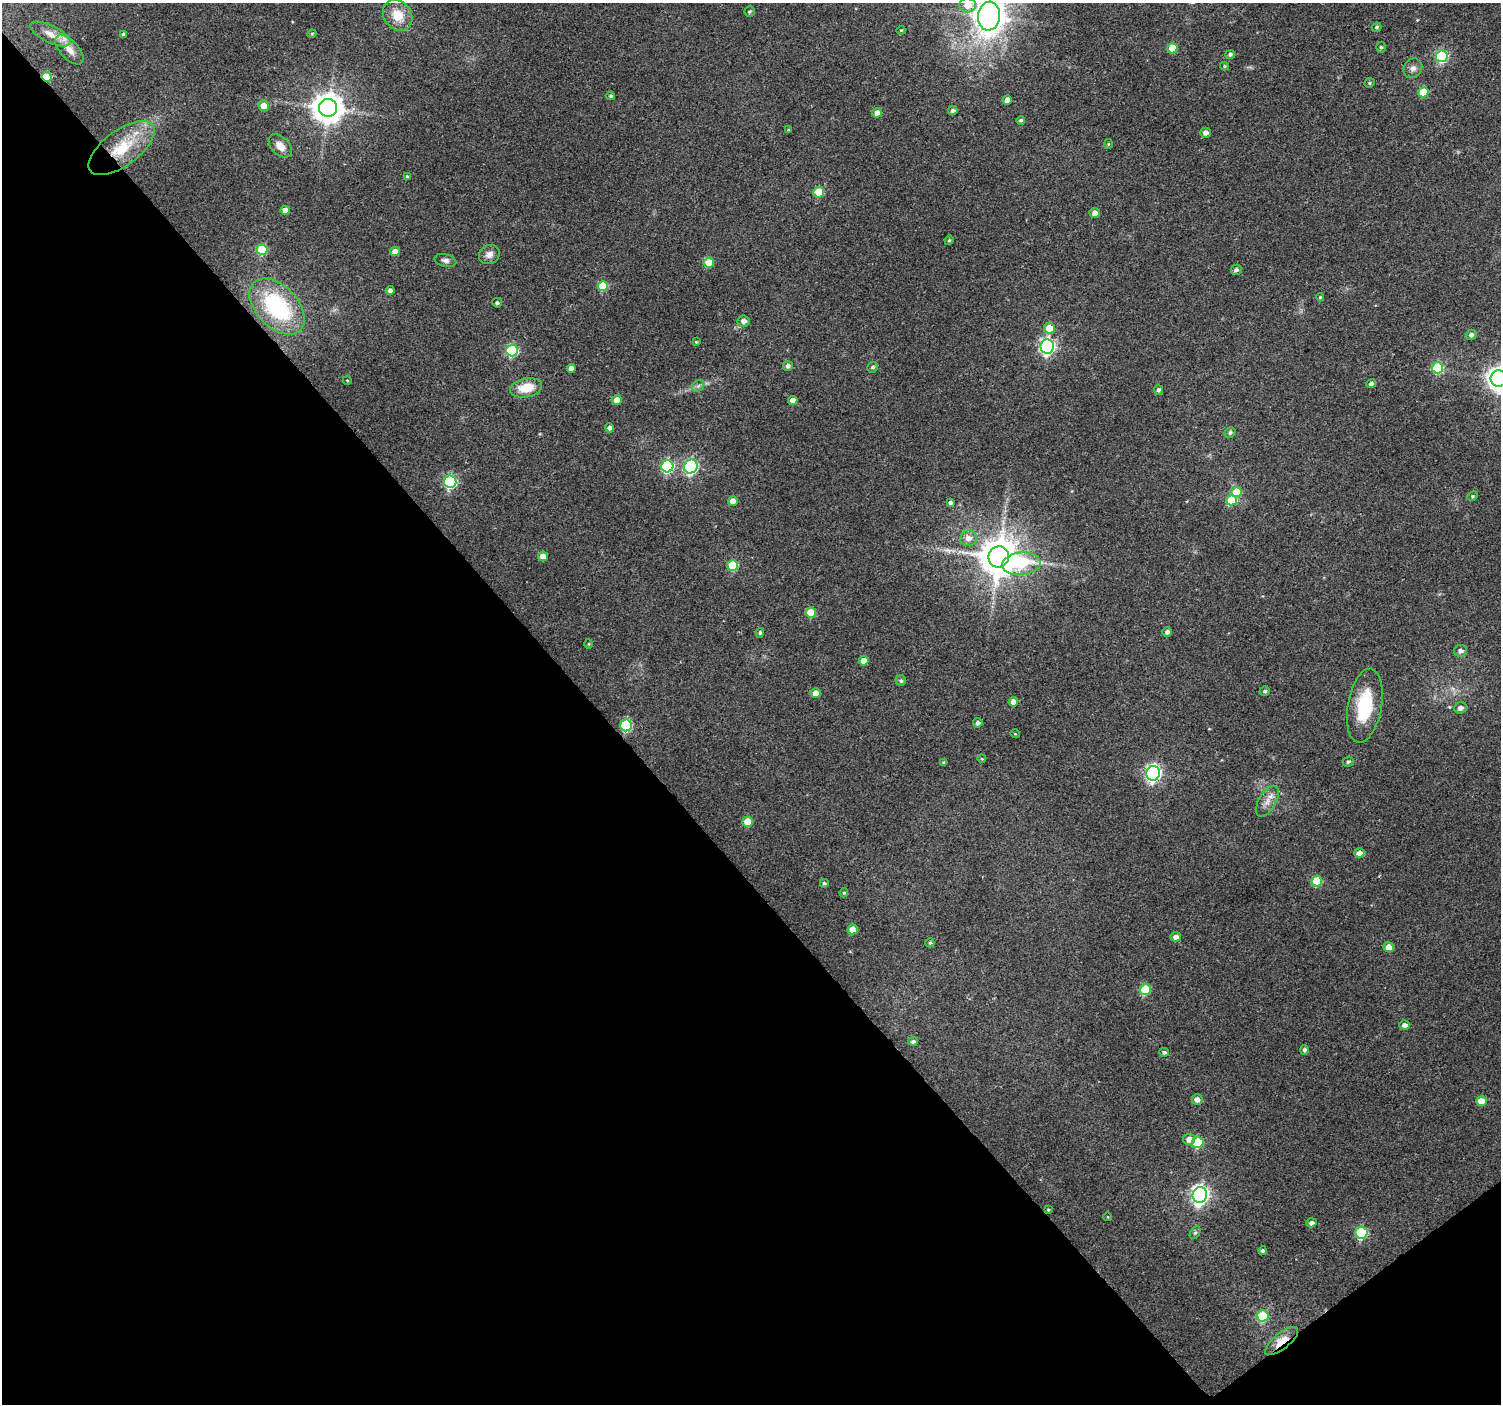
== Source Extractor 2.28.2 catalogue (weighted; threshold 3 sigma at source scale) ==
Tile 14 of 4 x 4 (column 2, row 4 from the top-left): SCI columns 1502-3000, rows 204-1605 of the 5997 x 5948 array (HDU 1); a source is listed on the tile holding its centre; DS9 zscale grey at full resolution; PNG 1503 x 1406 px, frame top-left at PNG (2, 3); each listed source drawn as its Kron ellipse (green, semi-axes under 4 px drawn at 4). Shown black and unused: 41% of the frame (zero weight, under 2 of 3 exposures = <1% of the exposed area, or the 3 px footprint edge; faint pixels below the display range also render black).
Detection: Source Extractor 2.28.2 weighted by HDU 2 'WHT'; one run over the whole footprint, this tile lists its part. Background 0.0622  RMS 0.0073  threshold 0.0327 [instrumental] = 3 sigma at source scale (4.5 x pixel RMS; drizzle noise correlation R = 1.50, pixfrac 1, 0.0396/0.0396 arcsec/px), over >= 5 px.
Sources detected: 127; all 127 listed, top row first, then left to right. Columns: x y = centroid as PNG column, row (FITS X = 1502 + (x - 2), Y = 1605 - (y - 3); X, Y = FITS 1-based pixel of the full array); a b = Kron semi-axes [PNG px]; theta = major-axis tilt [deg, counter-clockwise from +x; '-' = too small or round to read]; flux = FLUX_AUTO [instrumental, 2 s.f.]
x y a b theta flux
968 5 8 7 - 10
749 11 5 5 - 1.1
398 15 17 13 -53 15
989 16 14 11 82 720
1377 27 5 4 - 1.2
901 30 4 3 - 0.66
50 34 22 8 -26 8.8
123 34 3 3 - 1.6
312 34 4 4 - 0.78
1381 47 5 5 - 1.1
1172 48 5 5 - 20
69 50 18 9 -48 8.3
1230 54 5 4 - 1.8
1442 56 6 5 - 78
1224 66 4 4 - 0.85
1413 68 10 9 - 3.5
47 77 5 4 - 23
1370 83 5 4 - 0.98
1423 92 5 5 - 23
611 96 4 4 - 1.6
1007 100 4 4 - 5.2
264 106 5 5 - 8.7
328 108 9 9 - 1200
953 111 5 4 - 2.1
877 113 5 5 - 3.9
1021 120 4 4 - 1.2
788 130 4 3 - 0.73
1205 133 5 5 - 3.7
1108 144 5 4 - 0.86
280 146 14 9 -44 6.7
122 148 39 17 36 36
407 177 4 4 - 1.7
819 192 5 5 - 22
285 210 5 4 - 6.3
1095 213 5 5 - 5.1
949 240 5 4 - 0.94
262 250 5 5 - 34
395 252 5 4 - 6.2
489 254 11 9 28 4.4
445 260 11 6 -14 2.7
709 263 5 5 - 21
1236 270 5 5 - 2.1
603 286 5 5 - 27
390 290 4 4 - 2.4
1320 297 4 4 - 0.88
497 303 5 4 - 1.6
277 306 33 20 -46 75
744 321 6 6 - 3.8
1049 328 5 5 - 14
1471 335 5 5 - 2.6
696 342 4 4 - 0.63
1047 346 7 6 - 190
512 351 6 6 - 72
788 366 5 5 - 2.4
873 367 5 5 - 1.5
571 368 4 4 - 4.4
1437 368 5 5 - 48
1499 378 8 8 - 610
347 380 4 3 - 0.57
1371 384 5 4 - 2
698 386 7 5 44 1.7
526 388 16 9 11 15
1158 390 5 4 - 1.8
617 400 5 5 - 8.2
793 400 5 4 - 6.5
610 428 4 4 - 2.6
1230 433 5 5 - 1.6
667 466 6 6 - 87
691 466 7 6 - 130
450 482 6 6 - 92
1237 492 5 5 - 23
1472 496 5 4 - 1.1
1232 500 5 5 - 25
733 501 5 4 - 6.1
950 503 4 4 - 2
968 538 8 7 - 5.8
543 556 5 5 - 9.6
999 557 10 10 - 2400
1021 564 19 11 6 42
733 565 5 5 - 31
811 613 5 5 - 18
1167 632 5 5 - 2.3
760 633 5 4 - 1.3
589 644 5 3 - 0.65
1460 651 6 6 - 2.8
864 661 5 4 - 7.8
901 681 5 5 - 1.5
1265 691 5 4 - 1.3
816 693 5 5 - 5.9
1013 702 5 4 - 5.5
1365 706 37 17 80 37
1460 708 6 5 - 2.9
978 723 5 4 - 2.3
626 725 6 5 - 64
1015 734 5 3 - 0.54
982 759 4 3 - 0.72
944 762 4 4 - 1.1
1348 762 5 5 - 1.3
1153 773 7 7 - 200
1267 801 17 8 60 6.5
748 822 5 5 - 15
1359 853 5 5 - 4.3
1317 881 5 5 - 27
824 883 4 4 - 1.1
844 893 5 4 - 0.9
853 929 5 5 - 11
1176 937 5 4 - 4.4
930 943 4 4 - 1.1
1389 947 5 5 - 10
1145 989 5 5 - 32
1405 1025 5 4 - 3.3
913 1041 5 4 - 1.7
1304 1050 5 4 - 1.8
1164 1052 5 4 - 1.7
1197 1099 5 5 - 3.5
1481 1101 5 5 - 10
1189 1139 6 5 - 5.8
1198 1142 6 5 - 37
1200 1195 8 7 - 310
1048 1210 4 3 - 0.79
1108 1217 4 3 - 0.55
1311 1223 5 4 - 2.4
1195 1233 7 5 62 1.4
1361 1233 6 6 - 54
1263 1251 4 4 - 1.6
1263 1316 6 5 - 34
1282 1341 20 8 39 13
Overlapping masked pixels (flux is a lower limit): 3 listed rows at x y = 47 77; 122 148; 1282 1341
Isophote crosses this tile's border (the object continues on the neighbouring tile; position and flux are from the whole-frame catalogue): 3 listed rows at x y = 968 5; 989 16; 1499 378